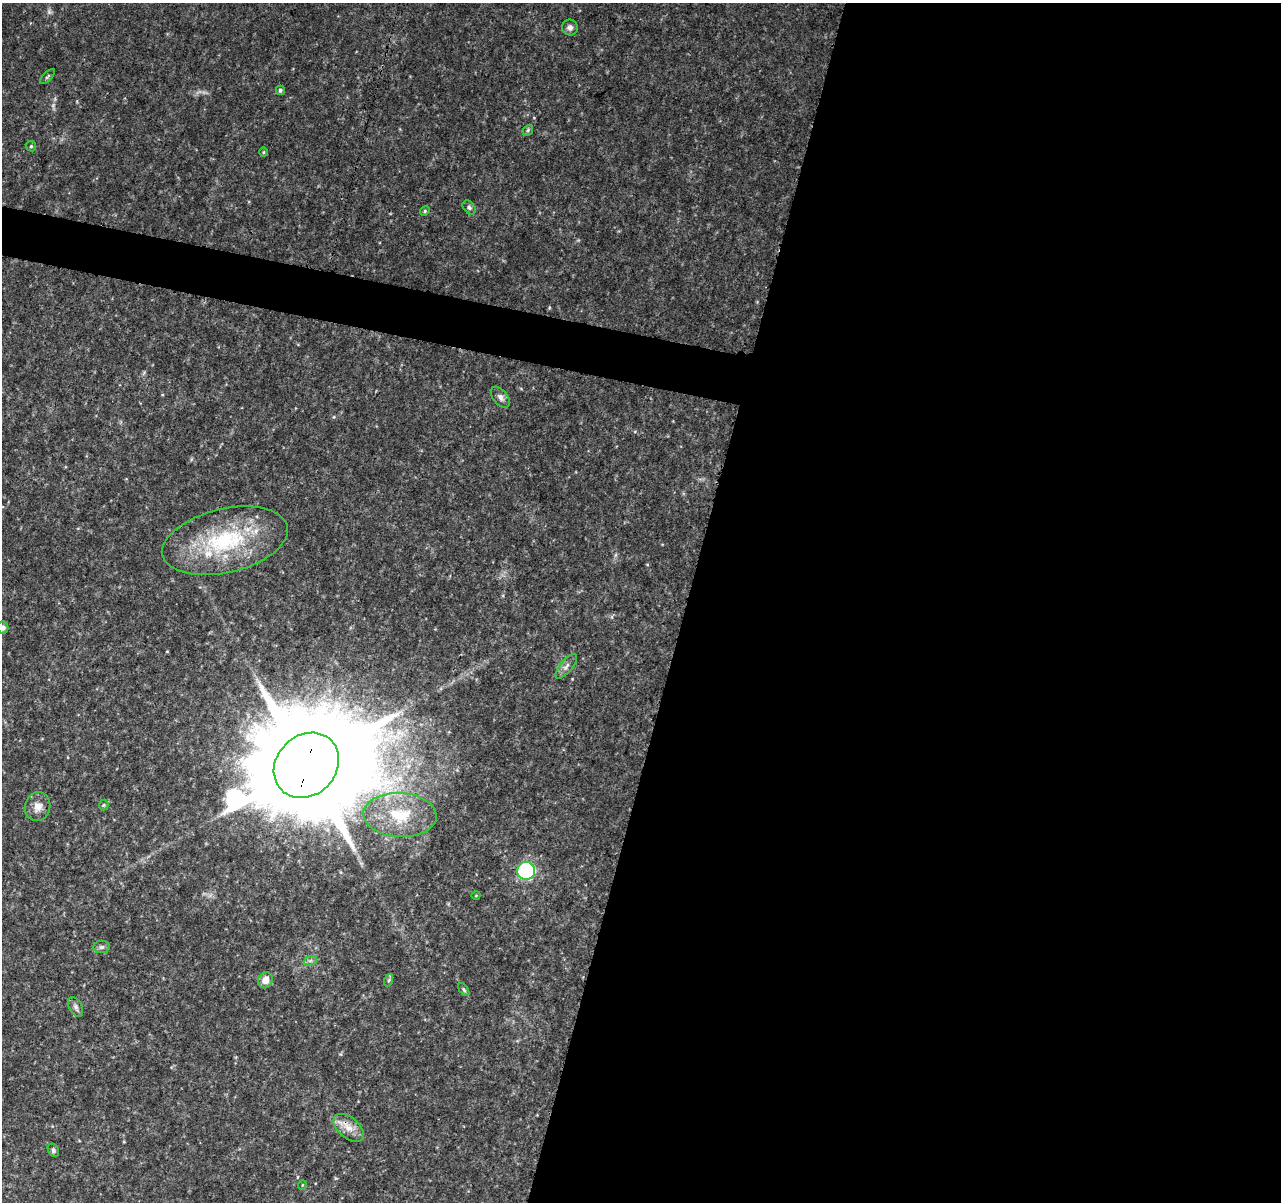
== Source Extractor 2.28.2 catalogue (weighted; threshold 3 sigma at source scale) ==
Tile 12 of 4 x 4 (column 4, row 3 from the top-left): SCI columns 3844-5122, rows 1433-2632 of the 5138 x 5323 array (HDU 1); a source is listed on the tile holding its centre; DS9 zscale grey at full resolution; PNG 1283 x 1204 px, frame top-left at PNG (2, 3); each listed source drawn as its Kron ellipse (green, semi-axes under 4 px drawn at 4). Shown black and unused: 49% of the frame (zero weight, under 3 of 4 exposures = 1% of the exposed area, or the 3 px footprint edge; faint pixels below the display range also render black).
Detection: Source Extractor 2.28.2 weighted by HDU 2 'WHT'; one run over the whole footprint, this tile lists its part. Background 0.0536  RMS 0.0045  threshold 0.0204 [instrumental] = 3 sigma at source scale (4.5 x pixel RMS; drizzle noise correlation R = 1.50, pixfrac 1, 0.0396/0.0396 arcsec/px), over >= 5 px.
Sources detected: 29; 1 too faint to see at this stretch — neither listed nor drawn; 1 inside a brighter listed object's ellipse — not listed separately; the other 27 listed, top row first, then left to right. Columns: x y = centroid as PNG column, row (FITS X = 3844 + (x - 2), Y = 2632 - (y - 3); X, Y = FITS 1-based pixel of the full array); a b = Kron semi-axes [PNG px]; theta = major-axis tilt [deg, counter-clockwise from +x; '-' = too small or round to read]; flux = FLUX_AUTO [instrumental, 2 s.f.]
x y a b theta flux
570 28 8 8 - 1.8
48 76 10 4 45 0.82
280 90 4 4 - 0.87
528 130 6 4 48 0.72
31 146 5 4 - 0.62
263 152 5 3 - 0.44
469 208 8 5 -49 1.1
425 211 5 4 - 0.62
500 397 12 7 -51 2.1
225 541 64 32 13 49
3 628 6 5 - 1.8
566 666 15 6 50 2.1
306 765 35 30 45 14000
104 805 5 5 - 0.57
38 807 14 12 75 4.2
400 815 37 22 -3 21
526 871 9 9 - 69
476 895 4 3 - 0.31
101 947 8 6 3 1.3
310 961 7 4 19 1
265 980 8 7 - 4
389 980 6 4 71 0.74
464 990 7 3 -55 0.66
76 1007 11 6 -62 1.5
349 1128 18 10 -40 5.5
53 1150 7 5 -60 1
302 1185 4 3 - 0.36
Overlapping masked pixels (flux is a lower limit): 2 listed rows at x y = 306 765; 349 1128
Isophote crosses this tile's border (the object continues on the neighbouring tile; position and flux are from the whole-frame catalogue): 1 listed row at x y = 3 628